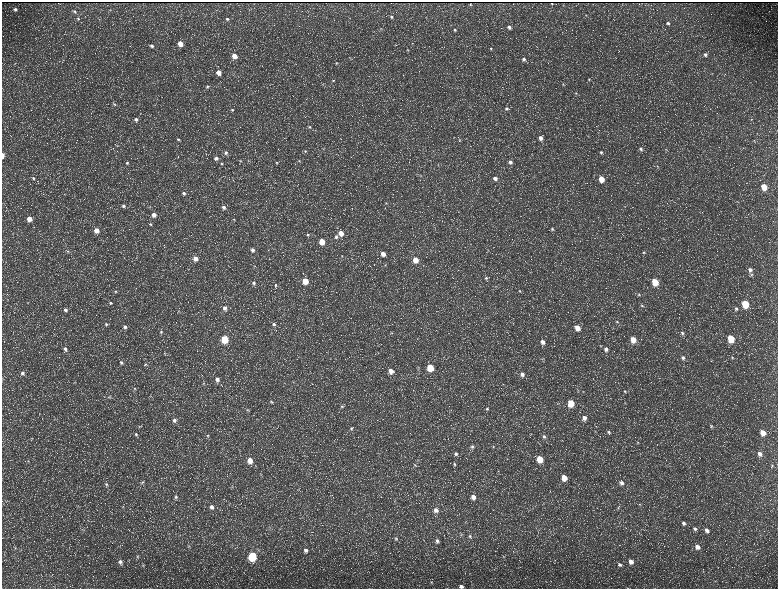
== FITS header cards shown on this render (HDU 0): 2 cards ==
NAXIS1  =                 1552 / length of data axis 1
NAXIS2  =                 1173 / length of data axis 2

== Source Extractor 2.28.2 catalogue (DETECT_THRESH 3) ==
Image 1552 x 1173 px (HDU 0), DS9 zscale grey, zoomed out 1/2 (1 PNG px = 2 x 2 image px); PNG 780 x 591 px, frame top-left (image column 1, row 1173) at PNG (2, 2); no overlay
Background 217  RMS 9.8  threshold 29.3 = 3 sigma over >= 5 px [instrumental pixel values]
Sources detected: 229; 34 cannot appear on this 1/2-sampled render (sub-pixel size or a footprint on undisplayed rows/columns) and are not listed; the other 195 listed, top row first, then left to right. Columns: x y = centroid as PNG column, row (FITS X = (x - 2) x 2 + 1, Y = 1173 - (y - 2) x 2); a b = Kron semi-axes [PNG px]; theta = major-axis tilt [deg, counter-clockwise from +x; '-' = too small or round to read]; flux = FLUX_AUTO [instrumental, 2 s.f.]
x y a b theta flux
552 3 2 1 - 1200
470 5 2 2 - 1400
15 9 4 4 - 4800
110 10 3 3 - 1500
75 11 4 4 - 2800
586 15 3 2 - 1000
391 17 4 4 - 3300
78 19 4 3 - 2300
227 19 4 3 - 2700
668 23 4 4 - 3800
509 27 4 4 - 6100
381 28 4 3 - 1700
455 30 4 3 - 3000
180 44 4 4 - 23000
412 44 3 3 - 1400
152 46 4 4 - 5100
491 48 4 3 - 2100
407 50 4 3 - 1500
705 54 6 5 - 6300
234 56 4 4 - 22000
350 58 4 2 - 1400
524 59 4 3 - 4300
336 63 4 4 - 2700
14 64 4 2 - 1300
219 72 4 4 - 16000
589 79 3 3 - 1800
333 80 4 3 - 2200
563 84 4 3 - 1600
207 86 5 4 - 2900
576 93 4 3 - 1800
114 104 6 3 -46 2900
507 108 5 4 - 3600
232 110 4 4 - 2800
136 119 5 4 - 6700
23 123 3 2 - 990
309 127 4 4 - 2800
315 130 2 2 - 850
588 136 4 2 - 1100
454 137 3 2 - 1100
540 138 4 4 - 10000
178 139 4 4 - 3400
459 139 4 3 - 1700
755 141 3 2 - 1000
117 146 4 3 - 1500
641 149 5 4 - 4500
666 149 3 3 - 1600
305 151 4 4 - 2100
226 152 5 4 - 4400
601 152 4 4 - 3500
2 155 4 2 - 14000
216 158 4 4 - 5700
240 160 3 3 - 1100
299 161 3 3 - 1400
510 162 4 4 - 6000
127 163 4 4 - 3300
276 163 4 3 - 1900
222 164 4 4 - 2500
658 166 3 3 - 1400
420 176 3 3 - 1400
33 178 4 4 - 2600
495 178 5 4 - 9000
601 179 4 4 - 32000
764 187 5 4 - 36000
184 193 4 4 - 4400
386 203 3 2 - 1200
123 206 5 4 - 4900
224 207 4 4 - 6300
625 207 3 2 - 960
154 215 4 4 - 12000
29 219 4 4 - 20000
234 219 4 3 - 1500
150 224 5 4 - 2500
552 229 5 3 - 2800
97 230 4 4 - 18000
341 233 4 4 - 19000
308 234 4 4 - 3100
336 237 4 4 - 4600
322 241 4 4 - 31000
253 250 5 4 - 6700
68 251 3 2 - 1300
644 252 4 3 - 2200
383 254 4 4 - 15000
342 256 3 2 - 1100
196 258 4 4 - 15000
415 260 4 4 - 28000
385 265 4 3 - 1600
254 266 4 3 - 1500
750 270 6 5 - 9000
486 278 4 4 - 2900
305 281 4 4 - 40000
655 282 5 4 - 65000
254 283 5 4 - 4100
276 285 5 4 - 2600
115 291 4 3 - 1900
520 291 5 4 - 2600
639 294 4 4 - 2400
111 303 4 4 - 2300
745 304 5 4 - 89000
642 306 5 4 - 2400
225 308 5 4 - 7700
736 308 5 4 - 3900
65 310 5 4 - 4500
617 321 5 4 - 2800
106 324 4 4 - 2800
274 324 5 4 - 4900
125 327 5 4 - 5000
577 328 5 4 - 24000
161 332 4 4 - 2600
392 333 3 3 - 1200
682 333 5 4 - 4100
224 339 5 4 - 91000
633 339 5 4 - 31000
731 339 5 4 - 74000
542 342 5 5 - 11000
600 345 4 2 - 1600
65 349 5 5 - 6400
606 349 6 5 - 8000
164 353 3 2 - 900
732 357 4 3 - 1800
683 358 6 5 - 5900
121 362 5 4 - 4400
146 364 5 3 - 2100
430 367 5 4 - 62000
391 371 5 4 - 15000
22 373 5 4 - 4700
522 374 5 4 - 7100
217 379 5 4 - 8400
75 382 4 3 - 1500
203 383 5 3 - 2000
134 388 5 4 - 2700
578 390 4 2 - 1400
625 391 5 4 - 2700
110 397 5 4 - 2600
271 402 5 4 - 2600
571 403 5 4 - 51000
342 406 5 4 - 3200
487 409 4 4 - 2500
248 410 4 3 - 1600
584 418 5 5 - 10000
54 420 3 2 - 1200
174 420 4 4 - 5600
711 426 5 4 - 3000
139 427 4 3 - 1800
351 428 5 4 - 2800
595 431 4 2 - 1600
609 432 6 4 -69 3900
763 432 5 4 - 22000
136 434 5 4 - 3400
207 436 4 4 - 2300
544 436 4 4 - 3500
32 438 4 3 - 1600
638 442 5 3 - 2200
472 447 6 4 -42 4500
493 447 3 3 - 1300
456 453 5 4 - 4000
760 454 6 5 - 8600
540 459 5 4 - 51000
250 460 5 4 - 23000
28 461 4 3 - 1700
455 464 5 4 - 2800
415 465 4 4 - 2300
772 465 5 3 - 2100
564 478 5 4 - 31000
142 482 4 4 - 2700
622 483 6 5 - 7600
106 484 6 4 81 3900
232 486 3 3 - 1200
176 497 6 5 - 4400
473 497 5 4 - 12000
639 504 4 3 - 1500
211 507 5 5 - 7600
618 507 5 3 - 2000
436 510 6 5 - 9800
684 523 6 4 -55 5200
270 528 4 2 - 1600
695 529 6 4 -49 5000
707 530 6 5 - 7600
461 534 5 3 - 2400
470 536 6 5 - 4800
396 539 6 5 - 3800
48 540 4 3 - 1500
437 541 6 5 - 6500
189 546 6 4 61 3100
697 547 6 5 - 11000
15 548 5 4 - 2500
306 550 5 5 - 6600
252 556 5 4 - 160000
137 557 4 4 - 2100
504 557 5 2 - 1400
631 561 5 4 - 12000
120 562 6 5 - 6100
143 565 5 3 - 1700
620 565 5 4 - 3700
431 582 5 4 - 1900
461 586 4 3 - 6500
At the frame edge (FLAGS 8, measured only in part): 2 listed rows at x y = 2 155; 461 586
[34 sub-pixel or undisplayed-footprint detections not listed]